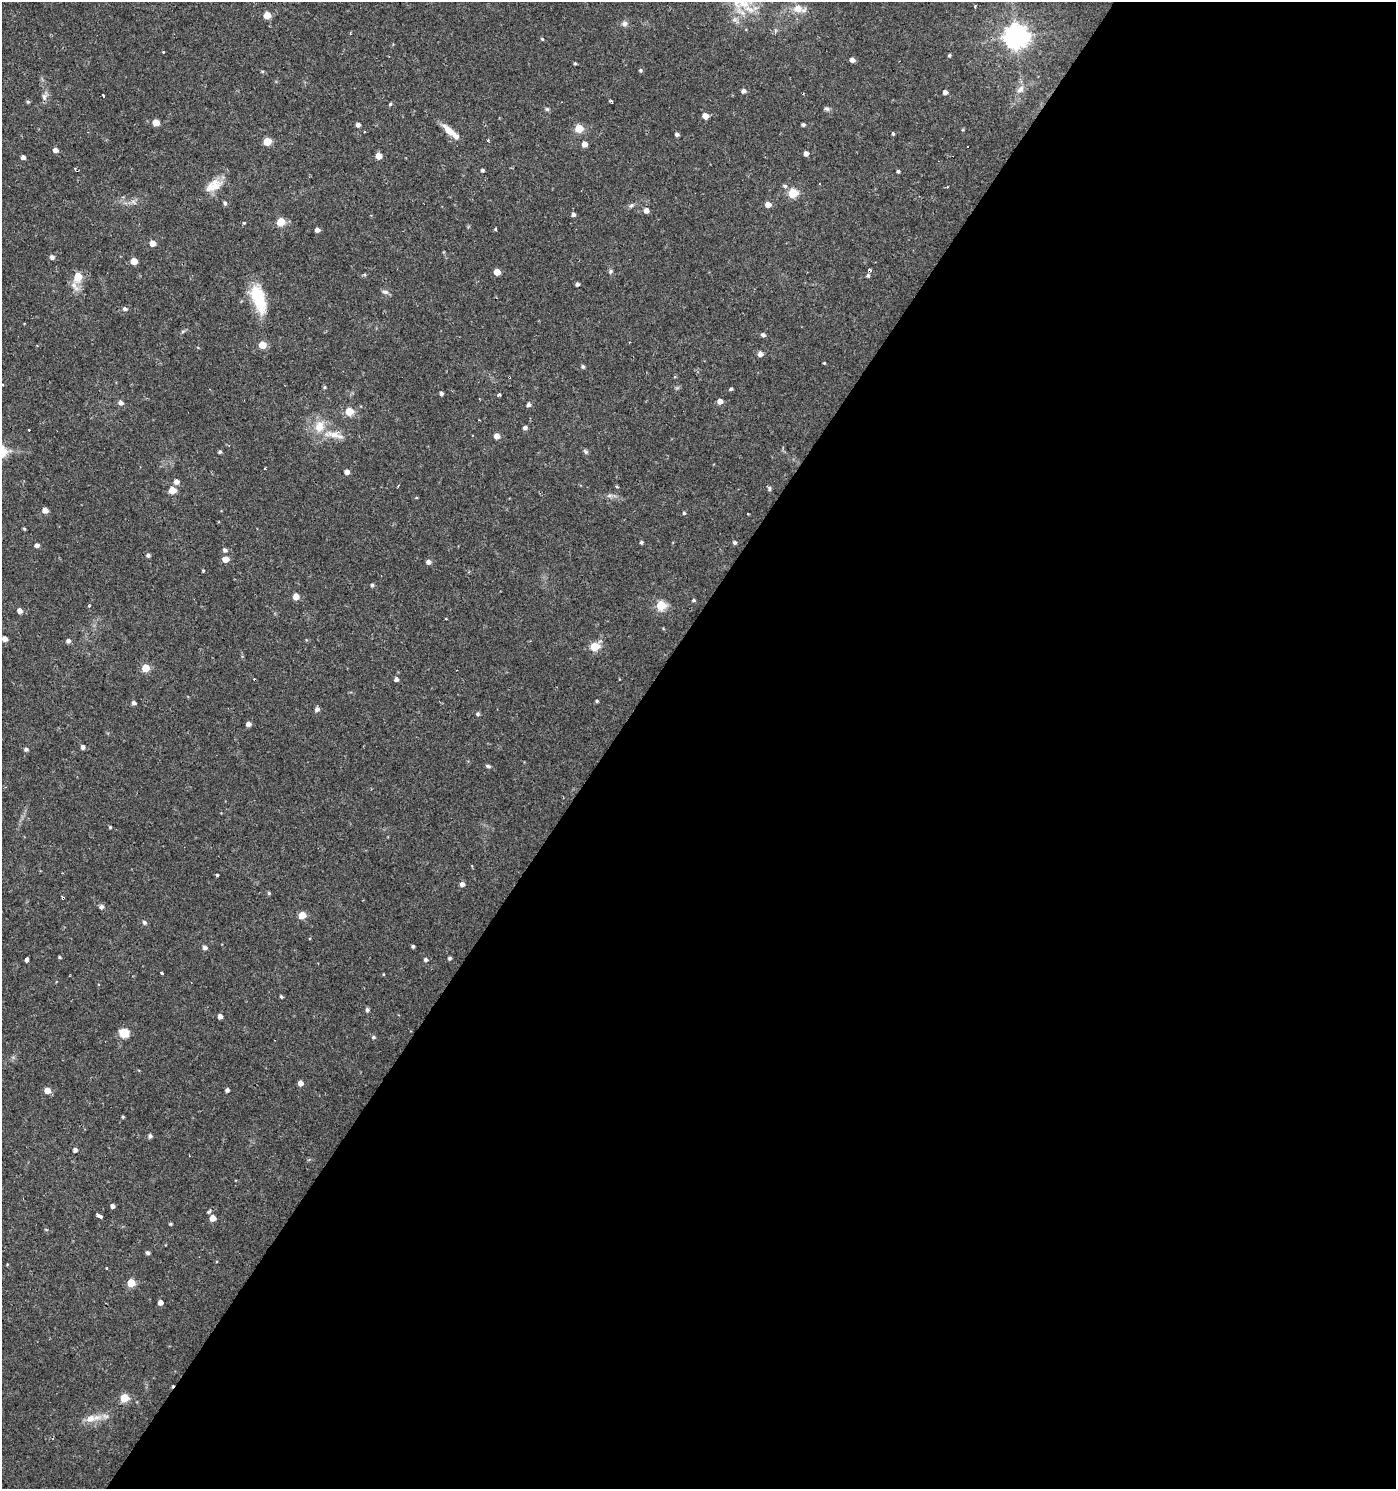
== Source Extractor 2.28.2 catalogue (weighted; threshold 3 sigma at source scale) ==
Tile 12 of 4 x 4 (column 4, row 3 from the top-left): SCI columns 4360-5753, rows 1493-2979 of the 5999 x 5954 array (HDU 1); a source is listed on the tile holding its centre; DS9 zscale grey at full resolution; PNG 1398 x 1491 px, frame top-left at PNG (2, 2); no overlay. Shown black and unused: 56% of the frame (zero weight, under 2 of 3 exposures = <1% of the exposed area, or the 3 px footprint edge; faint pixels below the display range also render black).
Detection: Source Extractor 2.28.2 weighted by HDU 2 'WHT'; one run over the whole footprint, this tile lists its part. Background 0.0337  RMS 0.0035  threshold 0.0159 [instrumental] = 3 sigma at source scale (4.5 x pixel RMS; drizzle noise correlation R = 1.50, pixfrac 1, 0.0396/0.0396 arcsec/px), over >= 5 px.
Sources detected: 169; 7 cosmic-ray / hot-pixel residue — not listed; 2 inside a brighter listed object's ellipse — not listed separately; the other 160 listed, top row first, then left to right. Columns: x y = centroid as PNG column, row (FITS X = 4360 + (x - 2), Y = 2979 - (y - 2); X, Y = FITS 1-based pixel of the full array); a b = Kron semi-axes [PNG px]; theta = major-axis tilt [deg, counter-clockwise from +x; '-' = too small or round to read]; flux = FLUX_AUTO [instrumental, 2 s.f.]
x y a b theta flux
975 6 5 3 - 0.34
798 9 17 9 -9 4.1
267 15 5 5 - 6.4
624 24 8 7 - 1.2
350 34 3 3 - 0.39
1016 37 8 8 - 330
542 39 4 4 - 0.4
164 52 3 3 - 0.76
949 55 3 3 - 0.49
852 60 4 4 - 1.9
575 63 4 3 - 0.45
640 70 5 5 - 0.55
262 71 5 4 - 0.39
1020 89 11 8 52 2
743 91 5 4 - 1.2
945 92 4 4 - 1.4
103 95 3 2 - 0.67
44 97 10 7 78 1.4
611 101 4 3 - 0.73
28 102 5 4 - 0.47
390 104 4 4 - 0.45
547 109 6 5 - 0.56
827 109 7 5 -29 0.81
705 116 5 4 - 3.9
156 123 5 5 - 5.1
803 124 4 3 - 0.71
358 125 4 4 - 1.3
579 128 5 5 - 12
365 131 3 2 - 0.39
449 131 20 8 -43 4
677 134 4 3 - 1
893 134 4 3 - 0.48
488 140 3 3 - 0.78
267 141 5 5 - 12
584 144 4 4 - 2.7
55 150 5 4 - 1.7
806 153 4 4 - 1.6
379 156 5 4 - 4.3
23 157 4 4 - 1.3
482 170 4 3 - 0.65
898 171 4 3 - 0.64
215 185 20 15 51 5.6
785 186 6 5 - 0.75
793 193 5 5 - 16
133 202 8 4 -45 0.85
225 203 6 5 - 0.73
768 204 5 4 - 3.3
631 205 8 4 31 0.75
646 210 5 5 - 1.7
573 214 4 4 - 0.92
281 222 5 5 - 11
244 223 5 3 - 0.63
495 229 3 3 - 0.96
317 230 4 4 - 1.7
153 243 5 5 - 3.1
52 257 5 5 - 1.2
134 261 5 5 - 5.5
610 271 6 5 - 0.64
497 272 5 4 - 4.6
868 275 4 4 - 0.61
78 276 6 5 - 9
577 284 4 4 - 0.84
75 286 17 8 -59 2.6
385 292 9 6 -14 1.1
258 299 35 15 -73 14
125 309 5 5 - 0.99
183 331 6 4 19 0.52
763 335 5 4 - 0.97
262 345 5 5 - 8.7
760 354 5 5 - 1.9
824 363 3 3 - 0.34
583 366 4 4 - 0.65
2 385 3 3 - 1.4
324 387 5 4 - 0.44
731 389 4 3 - 0.56
441 393 4 4 - 0.95
499 394 4 3 - 1.3
720 401 5 4 - 2.9
121 403 6 5 - 1.3
528 404 5 5 - 1
349 411 5 5 - 12
525 428 4 4 - 1.2
334 435 32 10 -11 5.9
497 436 5 4 - 3.1
586 451 8 5 -39 0.66
220 452 4 4 - 0.63
347 472 4 4 - 2.1
176 482 5 5 - 1.9
398 486 4 3 - 0.27
617 487 5 3 - 0.39
769 488 7 4 -72 0.62
172 490 5 5 - 6.5
609 495 9 5 -5 1
416 498 4 3 - 0.3
45 510 5 5 - 2.2
684 513 4 4 - 0.45
24 529 4 3 - 0.44
641 542 4 4 - 0.63
735 542 4 4 - 0.93
37 545 4 4 - 1.5
225 550 5 5 - 1.1
148 555 4 4 - 0.93
225 559 5 5 - 3.7
428 562 5 4 - 1.6
203 571 3 3 - 0.35
372 585 5 4 - 0.66
296 597 5 5 - 4
693 600 4 4 - 0.59
661 605 5 5 - 20
89 606 3 3 - 0.44
20 611 5 5 - 1.7
5 639 4 4 - 2
68 641 5 5 - 1.2
594 646 6 5 - 12
146 668 5 5 - 9.9
396 679 5 5 - 0.97
597 701 4 3 - 0.47
134 703 5 4 - 1
317 709 5 5 - 1.2
478 714 5 5 - 0.61
248 724 4 4 - 1.9
83 747 5 4 - 1.2
26 749 5 4 - 0.82
488 766 6 4 -11 0.7
110 827 4 4 - 0.36
217 875 3 3 - 0.61
462 884 4 4 - 1.7
269 893 4 4 - 0.49
101 907 5 5 - 1.2
302 915 5 5 - 7.3
144 922 5 5 - 0.88
413 946 4 3 - 0.75
205 947 5 4 - 1.3
59 957 4 3 - 0.39
450 958 4 4 - 0.69
26 960 4 3 - 3.2
426 960 5 4 - 0.82
162 973 3 3 - 1.7
281 997 5 3 - 0.48
367 1010 6 5 - 0.66
220 1016 4 4 - 1.5
124 1033 11 10 - 4
373 1037 5 5 - 0.64
300 1083 5 4 - 2.1
47 1090 5 5 - 3.5
227 1090 4 4 - 1
123 1117 4 3 - 0.4
150 1136 5 5 - 0.86
75 1150 4 4 - 1.2
113 1206 4 4 - 1.4
209 1212 6 4 48 0.56
99 1216 6 3 -36 4.1
213 1218 5 4 - 4
170 1224 4 3 - 0.45
147 1253 5 4 - 0.85
131 1283 5 5 - 11
160 1302 4 4 - 2.3
124 1398 5 5 - 12
105 1416 10 5 -13 1.4
90 1419 13 9 14 3.5
Isophote crosses this tile's border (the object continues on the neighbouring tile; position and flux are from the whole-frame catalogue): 1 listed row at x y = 2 385